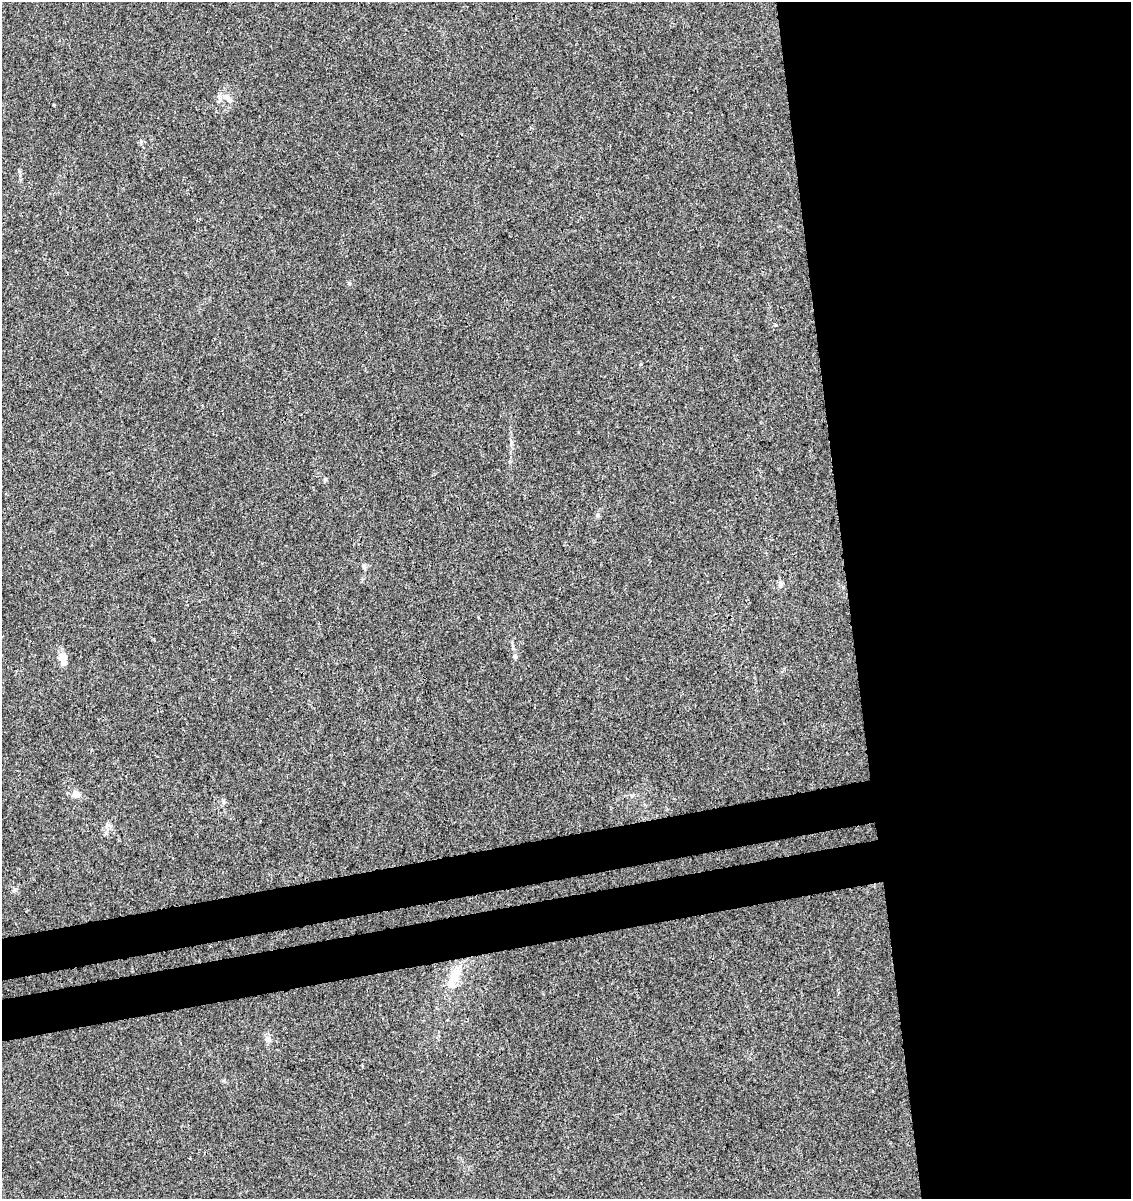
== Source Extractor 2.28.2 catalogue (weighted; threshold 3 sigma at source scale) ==
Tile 8 of 4 x 4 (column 4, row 2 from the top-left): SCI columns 3465-4593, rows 2454-3650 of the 4626 x 4904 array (HDU 1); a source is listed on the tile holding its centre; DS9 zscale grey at full resolution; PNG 1133 x 1201 px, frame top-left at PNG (2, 2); no overlay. Shown black and unused: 30% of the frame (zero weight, under 3 of 4 exposures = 5% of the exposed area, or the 3 px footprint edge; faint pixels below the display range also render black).
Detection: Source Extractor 2.28.2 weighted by HDU 2 'WHT'; one run over the whole footprint, this tile lists its part. Background 0.00448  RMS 0.0026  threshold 0.0118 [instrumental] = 3 sigma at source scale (4.5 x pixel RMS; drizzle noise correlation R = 1.50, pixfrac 1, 0.0396/0.0396 arcsec/px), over >= 5 px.
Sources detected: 12; all 12 listed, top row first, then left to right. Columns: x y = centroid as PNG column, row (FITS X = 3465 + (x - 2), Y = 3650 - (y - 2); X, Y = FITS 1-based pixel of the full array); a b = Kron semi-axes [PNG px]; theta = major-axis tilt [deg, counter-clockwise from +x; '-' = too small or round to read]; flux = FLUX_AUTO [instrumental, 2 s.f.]
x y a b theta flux
227 97 9 7 -44 1.2
349 283 5 5 - 0.35
325 480 6 4 71 0.38
597 515 6 4 89 0.45
364 567 8 5 -63 0.57
780 584 9 6 87 0.76
515 656 7 6 - 0.65
63 658 17 8 -85 2.4
76 794 8 8 - 2
107 825 7 4 73 0.62
14 890 7 4 71 0.47
455 976 27 13 60 5.6
Unlisted compact peaks at least as high as the median listed source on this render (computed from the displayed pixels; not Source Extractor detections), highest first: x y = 776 325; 269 1038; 141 141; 511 442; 224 1081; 19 171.